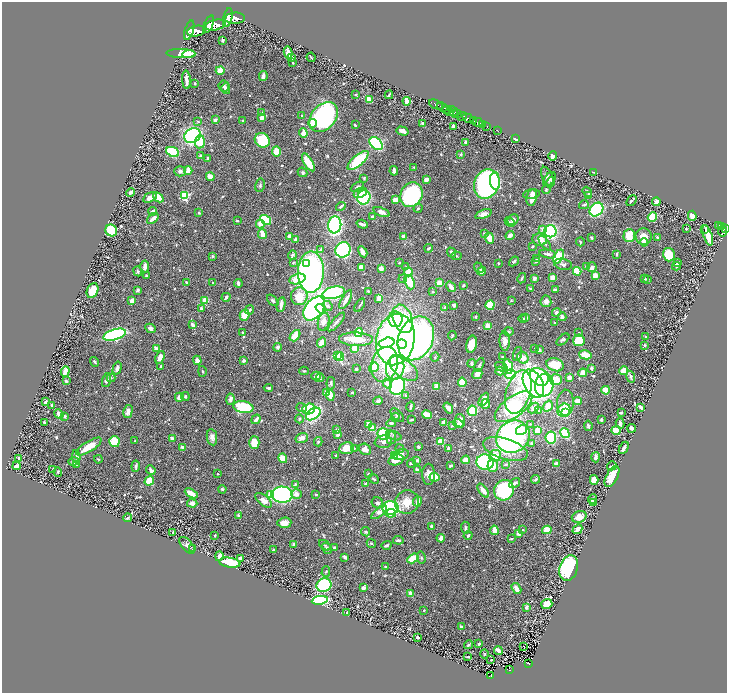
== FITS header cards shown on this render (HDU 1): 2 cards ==
NAXIS1  =                 1450
NAXIS2  =                 1381

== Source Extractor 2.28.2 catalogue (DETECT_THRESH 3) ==
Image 1450 x 1381 px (HDU 1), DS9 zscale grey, zoomed out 1/2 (1 PNG px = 2 x 2 image px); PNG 729 x 695 px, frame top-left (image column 2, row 1381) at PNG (2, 2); each listed source drawn as its Kron ellipse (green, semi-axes under 4 px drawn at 4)
Background 0.701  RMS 0.023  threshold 0.0684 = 3 sigma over >= 5 px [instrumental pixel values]
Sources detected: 775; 25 cannot appear on this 1/2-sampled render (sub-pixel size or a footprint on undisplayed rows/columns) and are neither listed nor drawn; of the other 750, the 500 brightest by FLUX_AUTO listed and drawn (250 fainter detections omitted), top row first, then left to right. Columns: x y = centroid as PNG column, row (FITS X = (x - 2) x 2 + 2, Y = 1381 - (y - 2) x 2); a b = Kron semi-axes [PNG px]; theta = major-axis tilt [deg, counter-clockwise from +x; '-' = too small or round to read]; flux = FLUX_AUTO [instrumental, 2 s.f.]
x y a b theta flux
228 17 9 4 77 4400
235 18 10 5 3 4800
209 24 9 4 69 3600
215 25 10 5 12 4200
189 30 10 4 72 3200
196 31 9 5 10 4000
222 40 3 3 - 10
288 52 6 4 -77 28
181 54 14 4 -1 120
189 54 6 4 5 30
311 57 5 1 - 5.8
291 58 3 3 - 40
293 63 3 3 - 4.1
220 70 4 4 - 60
263 76 5 3 - 24
186 80 9 2 -87 32
195 83 2 2 - 5.4
224 86 5 5 - 12
226 89 5 4 - 11
356 94 2 2 - 16
389 95 4 2 - 5.8
369 99 4 3 - 51
407 101 4 2 - 41
436 105 7 3 -24 900
442 107 5 2 - 1500
447 110 5 2 - 310
450 112 4 2 - 300
454 112 6 3 -64 460
262 113 3 3 - 8.1
458 114 4 2 - 250
302 115 2 2 - 4.2
461 116 5 3 - 990
324 117 17 12 48 760
262 118 4 3 - 30
468 118 6 3 -30 2700
215 120 3 3 - 17
473 120 2 2 - 370
198 121 4 3 - 5
243 121 3 2 - 5.5
478 122 5 2 - 1000
312 123 4 3 - 38
423 123 3 3 - 16
483 124 3 2 - 190
355 125 4 2 - 5.6
453 126 3 2 - 26
487 126 3 2 - 200
497 130 2 1 - 7.4
402 131 6 3 -17 23
303 133 4 3 - 59
192 136 8 7 - 710
516 139 4 2 - 8.1
262 140 8 7 - 220
200 142 6 5 - 92
376 143 8 5 -40 590
466 143 3 2 - 24
276 151 5 4 - 70
173 152 7 4 -22 270
461 154 4 3 - 4.5
201 155 4 3 - 5.4
552 156 5 3 - 27
208 158 4 3 - 5.3
358 160 13 5 41 250
308 162 10 4 -59 150
414 167 2 2 - 5.4
188 170 4 2 - 61
180 171 5 5 - 15
394 171 5 3 - 19
303 172 5 4 - 8.5
593 172 2 2 - 5.7
210 177 4 3 - 33
547 177 10 5 -65 23
364 178 3 2 - 5.9
426 179 3 3 - 30
550 179 8 5 54 15
495 181 8 5 -81 76
550 182 5 3 - 6
487 184 15 12 66 1000
260 185 7 5 77 9.9
357 187 7 3 29 11
546 190 4 3 - 6.6
130 192 4 3 - 17
587 192 5 3 - 7.1
360 193 7 5 27 51
532 194 8 5 8 22
411 195 13 10 65 450
589 195 4 3 - 15
185 196 3 3 - 490
150 197 7 4 28 27
158 197 6 4 -43 75
364 197 7 6 - 330
532 197 8 5 79 37
395 200 4 3 - 54
631 201 6 2 49 8
656 202 4 4 - 16
584 205 5 3 - 8
341 206 5 3 - 7.6
418 208 5 3 - 5.1
596 209 7 6 - 410
153 211 4 3 - 16
381 212 8 4 -20 20
199 213 2 2 - 21
483 214 9 4 21 23
692 216 5 3 - 42
372 217 3 3 - 8.9
652 217 5 4 - 170
153 219 7 3 40 35
266 220 6 4 -33 300
513 220 6 5 - 20
237 221 2 2 - 9.7
510 222 5 3 - 7.9
260 224 4 4 - 29
362 224 6 2 -18 17
335 225 8 6 84 840
718 225 4 2 - 110
721 227 3 2 - 200
543 229 4 4 - 13
686 229 2 2 - 4.7
725 229 3 2 - 370
111 230 6 5 - 210
705 230 2 1 - 55
550 231 6 6 - 600
722 231 6 4 -87 540
262 234 5 3 - 67
484 234 4 3 - 9
708 235 11 3 -72 140
289 236 4 3 - 22
403 236 3 3 - 17
510 236 5 3 - 22
629 236 6 5 - 85
644 236 8 8 - 49
657 237 3 2 - 7.2
489 238 5 3 - 58
592 238 3 2 - 5.3
540 239 7 6 - 51
296 240 4 3 - 17
580 242 4 3 - 4.4
644 242 4 3 - 28
545 243 9 4 -52 12
532 246 3 2 - 6.3
429 248 4 2 - 7.3
321 249 4 3 - 11
343 250 8 7 - 690
363 252 6 3 -61 31
451 252 5 3 - 13
548 254 8 3 -10 17
617 254 4 2 - 7.4
292 255 4 3 - 8
669 255 7 6 - 130
212 256 4 3 - 5.3
456 256 5 3 - 4.5
559 257 8 4 59 290
537 259 4 3 - 4.6
514 261 5 2 - 7.3
536 262 3 2 - 5.9
293 263 3 3 - 4.1
399 263 3 3 - 6.1
498 263 3 3 - 4.6
677 263 3 3 - 11
307 264 3 3 - 88
563 264 9 5 -12 17
145 266 6 4 -87 23
586 266 3 3 - 9
676 266 4 3 - 11
361 267 4 3 - 54
406 267 4 3 - 5
592 267 5 4 - 16
381 268 3 3 - 25
479 268 5 3 - 6
138 271 5 3 - 6.5
482 271 4 3 - 39
577 271 4 4 - 150
311 272 20 13 89 2000
408 272 4 4 - 61
146 276 2 2 - 8.6
595 276 3 3 - 59
552 277 3 3 - 48
522 278 5 3 - 6.2
534 278 3 3 - 20
644 278 3 2 - 6.1
297 279 8 5 15 110
403 279 4 3 - 5.8
647 279 4 3 - 6.8
186 282 4 2 - 5.4
213 282 2 2 - 5.9
410 282 7 5 -68 110
238 283 4 2 - 14
439 283 4 4 - 43
463 285 3 2 - 9.5
451 287 6 3 -56 33
530 288 3 2 - 8.9
92 290 8 5 67 97
138 290 3 3 - 10
555 290 3 2 - 17
368 291 3 3 - 4.8
433 292 3 3 - 4.2
334 293 11 6 12 520
299 296 9 8 - 95
226 297 4 2 - 12
379 298 3 3 - 51
132 300 4 3 - 27
273 300 7 4 -44 9.2
346 300 10 3 61 30
205 301 3 3 - 66
511 301 3 3 - 4.2
546 301 6 5 - 27
281 304 7 3 78 25
360 305 7 2 56 6.2
454 305 3 3 - 13
490 305 5 4 - 150
328 306 5 4 - 11
445 307 3 3 - 5.4
201 308 4 3 - 8.7
314 308 13 8 51 940
321 309 6 4 -36 100
250 310 5 3 - 6.6
556 312 4 4 - 13
245 315 5 5 - 55
475 317 3 2 - 5.3
526 317 4 3 - 19
562 317 4 3 - 16
396 319 8 7 - 200
403 319 15 9 -69 210
523 319 4 3 - 9
324 322 9 5 77 31
336 322 12 3 48 15
555 323 3 2 - 6.2
193 324 3 2 - 15
488 326 2 2 - 130
150 328 5 4 - 13
242 332 2 2 - 4.6
359 332 4 4 - 150
509 332 4 4 - 7.7
579 332 3 2 - 4
115 335 11 5 16 720
295 336 6 3 50 87
452 336 4 2 - 4.2
645 336 3 3 - 5.1
416 338 23 17 66 2000
356 339 17 6 -2 78
395 340 26 19 80 2300
563 340 7 4 43 11
579 340 6 5 - 160
505 341 10 5 -88 39
322 342 5 3 - 40
387 343 8 5 13 170
402 344 5 4 - 190
471 344 9 5 78 60
644 345 2 2 - 24
278 347 4 4 - 14
156 348 4 3 - 24
354 348 4 3 - 62
535 348 3 3 - 5.4
539 350 3 3 - 21
517 354 7 3 73 8
585 355 6 4 -15 82
337 356 3 3 - 110
503 356 4 3 - 5
160 357 7 4 68 35
340 357 4 3 - 160
435 357 4 3 - 4.6
523 358 6 5 - 47
197 360 4 3 - 39
244 361 3 3 - 13
95 362 5 3 - 6.4
472 363 4 3 - 7.8
384 364 18 13 73 170
479 365 7 3 62 7.8
555 365 9 6 -18 120
160 366 3 2 - 6.1
508 366 7 4 -72 200
374 367 5 4 - 100
395 367 12 9 81 130
501 367 7 3 -29 8
117 368 6 4 74 13
404 368 16 9 -38 110
591 368 4 3 - 9.2
356 369 2 2 - 6.6
65 371 5 3 - 58
202 371 5 3 - 6.1
304 371 4 3 - 5.1
500 371 4 4 - 20
624 371 4 3 - 150
583 373 4 3 - 61
477 374 5 5 - 25
510 374 5 4 - 240
316 376 5 3 - 18
539 377 10 8 -38 420
569 377 4 3 - 20
631 377 6 3 -73 11
111 378 4 3 - 4.6
320 378 4 3 - 5.4
106 380 7 3 74 14
556 380 6 5 - 61
66 381 2 2 - 33
462 382 4 3 - 120
331 383 6 3 84 11
387 383 5 4 - 23
533 384 15 9 -63 1700
544 385 11 9 75 710
397 386 9 7 63 470
437 386 3 3 - 42
268 388 5 2 - 8
606 390 4 4 - 54
326 392 2 2 - 80
352 392 2 2 - 7.6
518 392 22 12 73 150
330 395 6 4 -81 48
406 396 4 3 - 9
179 397 4 4 - 32
185 397 4 3 - 7
230 399 5 3 - 23
484 399 7 3 60 50
378 401 5 3 - 20
578 401 4 4 - 30
46 402 3 2 - 14
565 403 13 8 87 29
486 404 5 4 - 25
52 406 3 2 - 14
548 406 6 4 57 53
243 407 10 6 -10 230
411 407 5 2 - 8.4
513 407 22 10 36 460
641 407 3 3 - 15
302 408 5 4 - 11
448 408 6 3 -54 26
534 408 6 4 45 25
309 409 6 5 - 270
564 410 7 6 - 160
472 411 5 5 - 160
538 411 4 3 - 11
128 412 7 4 77 25
566 412 3 3 - 40
621 413 3 2 - 7.6
59 414 5 3 - 39
313 414 8 5 35 320
397 415 8 4 -45 13
427 415 5 3 - 98
65 416 2 2 - 27
395 417 5 3 - 4.5
256 419 5 3 - 24
299 419 4 4 - 7.3
412 419 4 2 - 5.5
601 420 3 2 - 8.3
460 421 7 5 -79 32
44 422 2 2 - 9.5
444 422 4 3 - 22
391 423 5 3 - 8.7
620 423 5 3 - 20
458 424 5 4 - 16
530 424 3 3 - 4.9
369 425 4 3 - 61
452 426 4 2 - 5.1
588 426 5 3 - 8.3
372 428 4 3 - 78
632 428 4 2 - 17
337 430 4 3 - 6.8
522 430 6 4 33 35
616 430 5 4 - 100
537 431 3 3 - 91
565 433 5 4 - 280
384 434 6 6 - 230
338 435 4 3 - 19
394 436 8 4 -21 9.6
212 437 8 5 -81 23
513 437 17 15 35 980
551 437 6 5 - 290
172 438 2 2 - 40
302 438 6 5 - 21
391 438 6 4 81 12
135 441 2 2 - 5.4
441 441 3 3 - 150
114 442 5 5 - 110
318 442 4 3 - 6.8
383 442 9 6 8 17
254 443 6 5 - 66
531 443 3 3 - 13
89 446 14 5 32 84
418 447 3 3 - 11
183 448 4 2 - 26
346 448 7 6 - 55
354 448 4 3 - 4.8
624 448 7 2 62 18
365 449 6 5 - 29
400 449 4 3 - 5.9
449 449 3 2 - 25
505 449 23 10 -17 120
394 455 3 3 - 240
401 455 8 5 15 34
336 456 3 2 - 4.3
495 456 6 5 - 96
76 457 6 4 -81 8.8
596 457 5 3 - 18
19 458 4 3 - 5
283 458 5 4 - 63
98 459 4 2 - 4.1
396 460 8 5 18 54
466 460 4 4 - 48
417 461 3 3 - 9.4
73 462 5 4 - 14
485 462 8 7 - 470
412 463 4 2 - 8.1
556 463 2 2 - 23
76 464 3 3 - 17
506 464 4 4 - 8.2
17 466 4 3 - 28
136 466 5 3 - 9
451 466 4 2 - 5.6
493 466 6 5 - 71
612 466 5 2 - 5.5
52 469 3 2 - 5.7
151 470 5 3 - 13
417 470 2 2 - 54
58 472 5 3 - 5.5
218 474 2 2 - 4.6
369 474 4 3 - 6
428 474 11 6 -89 28
434 477 5 3 - 150
612 477 11 5 63 100
374 479 5 3 - 6.5
536 479 5 2 - 9.5
594 480 5 4 - 61
149 481 5 4 - 110
515 483 6 3 34 15
295 484 3 3 - 6.2
365 484 2 2 - 24
222 489 4 3 - 7.3
483 490 8 4 -54 39
504 490 10 9 - 350
191 493 7 3 -28 56
296 494 5 5 - 22
271 495 4 3 - 91
282 495 10 8 -3 1100
316 495 3 3 - 5
592 499 5 3 - 12
263 500 9 5 -39 37
407 502 12 11 - 66
417 502 5 3 - 39
594 502 3 3 - 8.1
192 503 5 4 - 27
377 503 6 5 - 13
391 508 8 6 3 400
379 512 9 4 41 33
391 513 5 3 - 45
238 515 3 3 - 6.2
579 517 7 6 - 46
127 518 4 3 - 7
284 523 7 5 4 41
431 526 2 2 - 22
466 528 6 3 -84 9.1
577 529 5 3 - 41
494 530 4 3 - 67
523 530 3 2 - 4.4
547 530 5 4 - 72
366 532 5 3 - 5.3
173 533 3 3 - 7.9
519 533 3 3 - 34
468 535 4 3 - 7.4
215 536 3 2 - 5.8
441 538 4 3 - 36
511 539 3 3 - 5
398 540 5 3 - 12
371 543 5 3 - 4.5
187 545 10 5 -49 17
294 545 4 3 - 10
325 545 7 4 -37 7.6
386 545 5 3 - 9.1
327 548 6 4 -54 12
334 548 3 3 - 10
193 549 3 2 - 4.2
274 550 4 3 - 5.9
219 556 5 3 - 35
345 557 4 3 - 15
240 558 3 2 - 17
413 558 6 4 32 110
421 558 6 3 -78 5.9
230 563 10 5 -9 220
386 566 3 2 - 7.6
569 568 13 9 71 460
326 572 5 3 - 6
324 585 7 6 - 310
363 588 3 3 - 26
516 589 6 3 -57 37
411 594 4 2 - 42
320 600 8 4 8 650
547 604 5 5 - 49
526 607 3 3 - 17
424 610 2 2 - 4.8
346 612 2 2 - 4.7
461 627 4 3 - 16
418 637 3 2 - 8.9
479 644 3 3 - 13
469 645 5 3 - 6
524 646 2 1 - 16
498 650 4 2 - 37
484 654 5 4 - 5.3
468 657 3 2 - 5.4
491 660 2 2 - 4.4
529 663 4 2 - 58
509 670 4 2 - 56
490 676 3 3 - 47
At the frame edge (FLAGS 8, measured only in part): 1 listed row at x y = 725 229
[250 fainter detections neither listed nor drawn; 25 sub-pixel or undisplayed-footprint detections neither listed nor drawn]